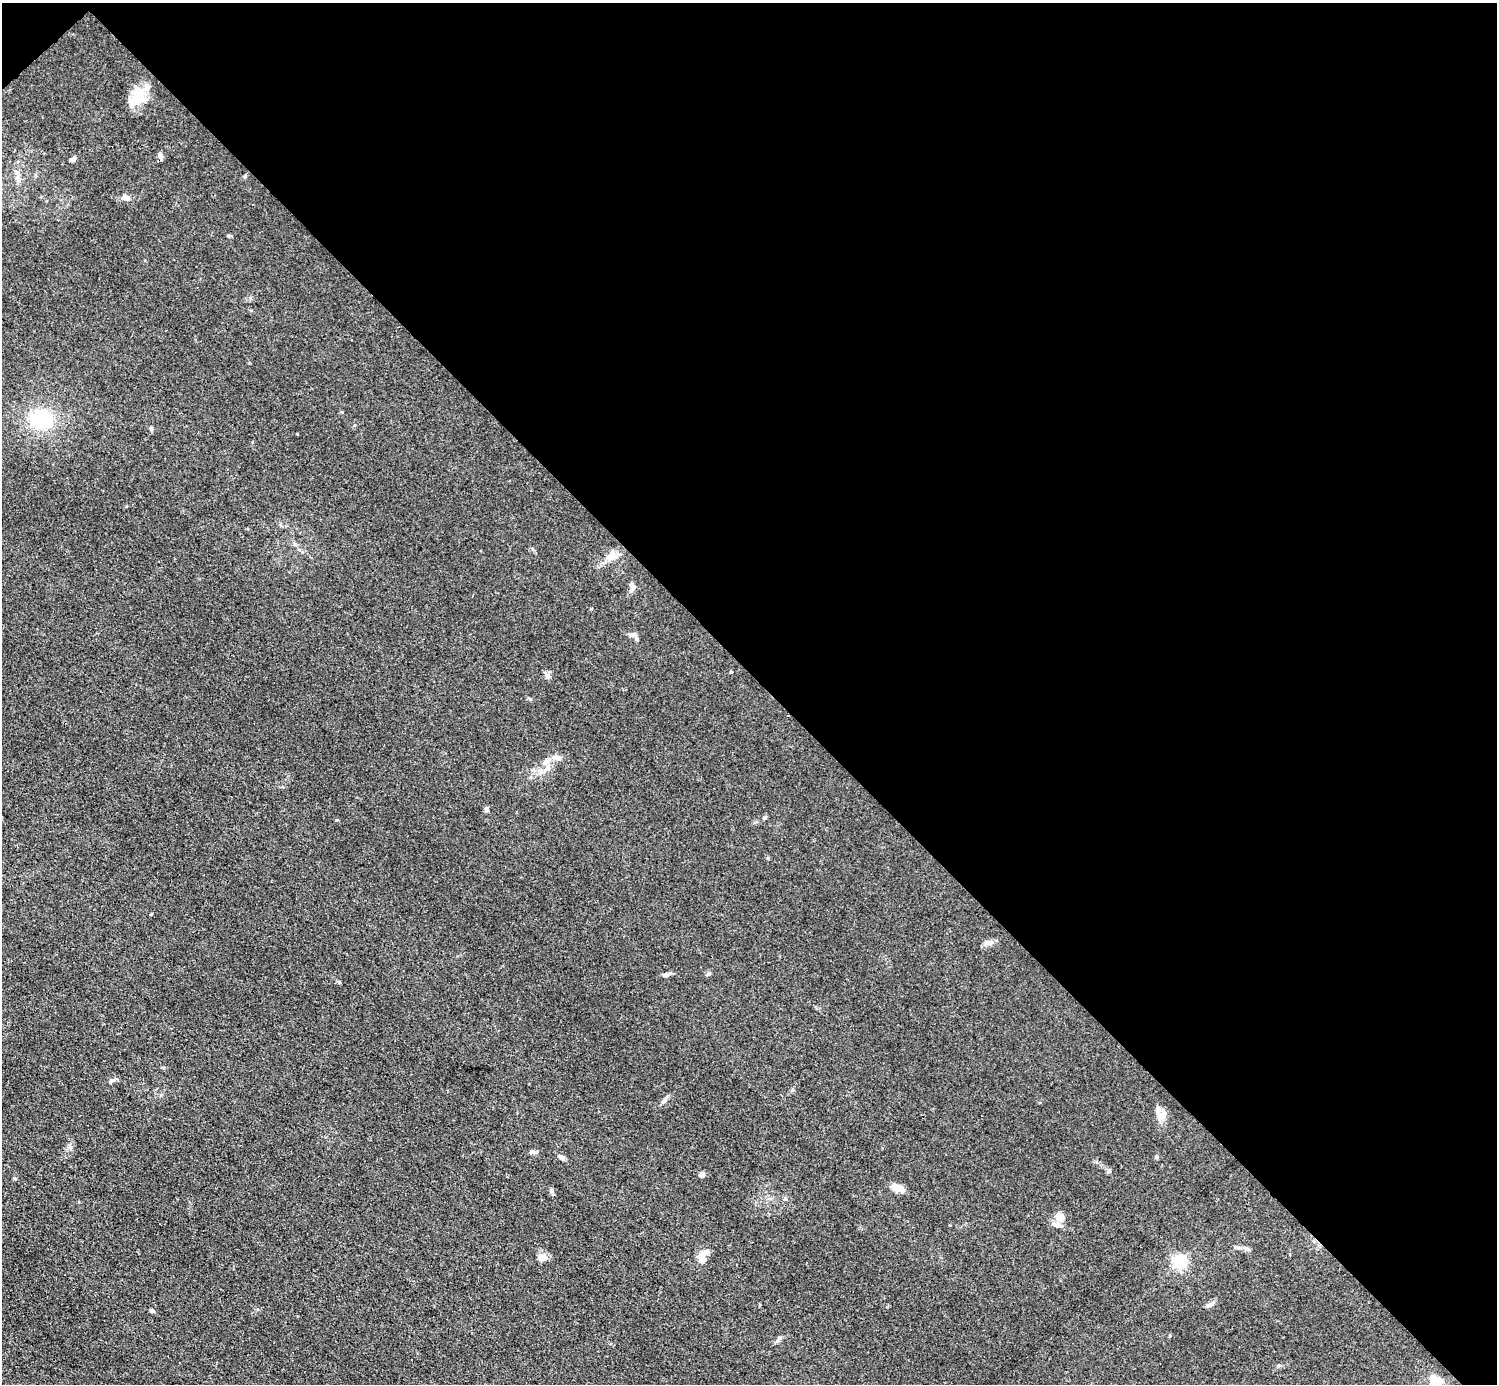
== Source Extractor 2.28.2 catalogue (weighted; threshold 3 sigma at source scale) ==
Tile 3 of 4 x 4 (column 3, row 1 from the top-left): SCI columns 2992-4486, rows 4446-5827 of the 5984 x 5984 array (HDU 1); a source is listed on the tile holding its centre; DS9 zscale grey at full resolution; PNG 1499 x 1386 px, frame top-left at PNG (2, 3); no overlay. Shown black and unused: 49% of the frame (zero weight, under 3 of 4 exposures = <1% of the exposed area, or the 3 px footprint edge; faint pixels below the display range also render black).
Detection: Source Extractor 2.28.2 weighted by HDU 2 'WHT'; one run over the whole footprint, this tile lists its part. Background 0.0445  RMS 0.0054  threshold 0.0244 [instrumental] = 3 sigma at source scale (4.5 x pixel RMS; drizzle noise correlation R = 1.50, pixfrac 1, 0.05/0.05 arcsec/px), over >= 5 px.
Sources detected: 37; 2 inside a brighter listed object's ellipse — not listed separately; the other 35 listed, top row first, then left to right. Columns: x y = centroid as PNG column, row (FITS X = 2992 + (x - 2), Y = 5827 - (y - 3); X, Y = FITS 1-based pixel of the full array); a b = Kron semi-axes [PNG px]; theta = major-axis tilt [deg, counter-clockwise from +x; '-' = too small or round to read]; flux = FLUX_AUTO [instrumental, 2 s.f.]
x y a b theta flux
137 97 27 15 55 15
160 155 8 6 -62 1.7
73 159 7 5 10 1.5
245 177 5 3 - 0.6
126 197 10 7 -14 2.9
42 419 26 21 -17 31
151 429 6 4 90 0.77
611 556 17 11 29 5.5
632 589 12 6 55 2.2
634 634 9 7 10 2.4
557 757 13 7 1 2.9
546 762 11 8 32 3.6
486 809 6 5 - 1.6
764 818 6 5 - 0.97
988 943 11 6 -19 2.2
708 974 7 3 36 0.77
666 975 10 5 10 1.6
111 1081 6 4 70 0.77
664 1100 14 5 47 1.9
1161 1115 18 8 43 4
533 1152 12 5 1 1.5
561 1157 9 6 -31 1.9
1157 1157 5 5 - 0.83
1109 1171 6 5 - 0.91
702 1174 4 4 - 5.3
897 1188 19 8 -21 4.6
785 1199 5 5 - 0.82
1060 1217 11 10 - 4.3
1245 1248 11 3 -25 1.2
702 1257 16 10 69 7.4
543 1258 12 9 42 3
1180 1261 6 5 - 110
1210 1305 14 5 26 1.9
778 1340 13 4 48 1.5
1435 1380 14 10 -17 9.1
Unlisted compact peaks at least as high as the median listed source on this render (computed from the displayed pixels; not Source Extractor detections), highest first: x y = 547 677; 153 1311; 339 982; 228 236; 14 1178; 530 699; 731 672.